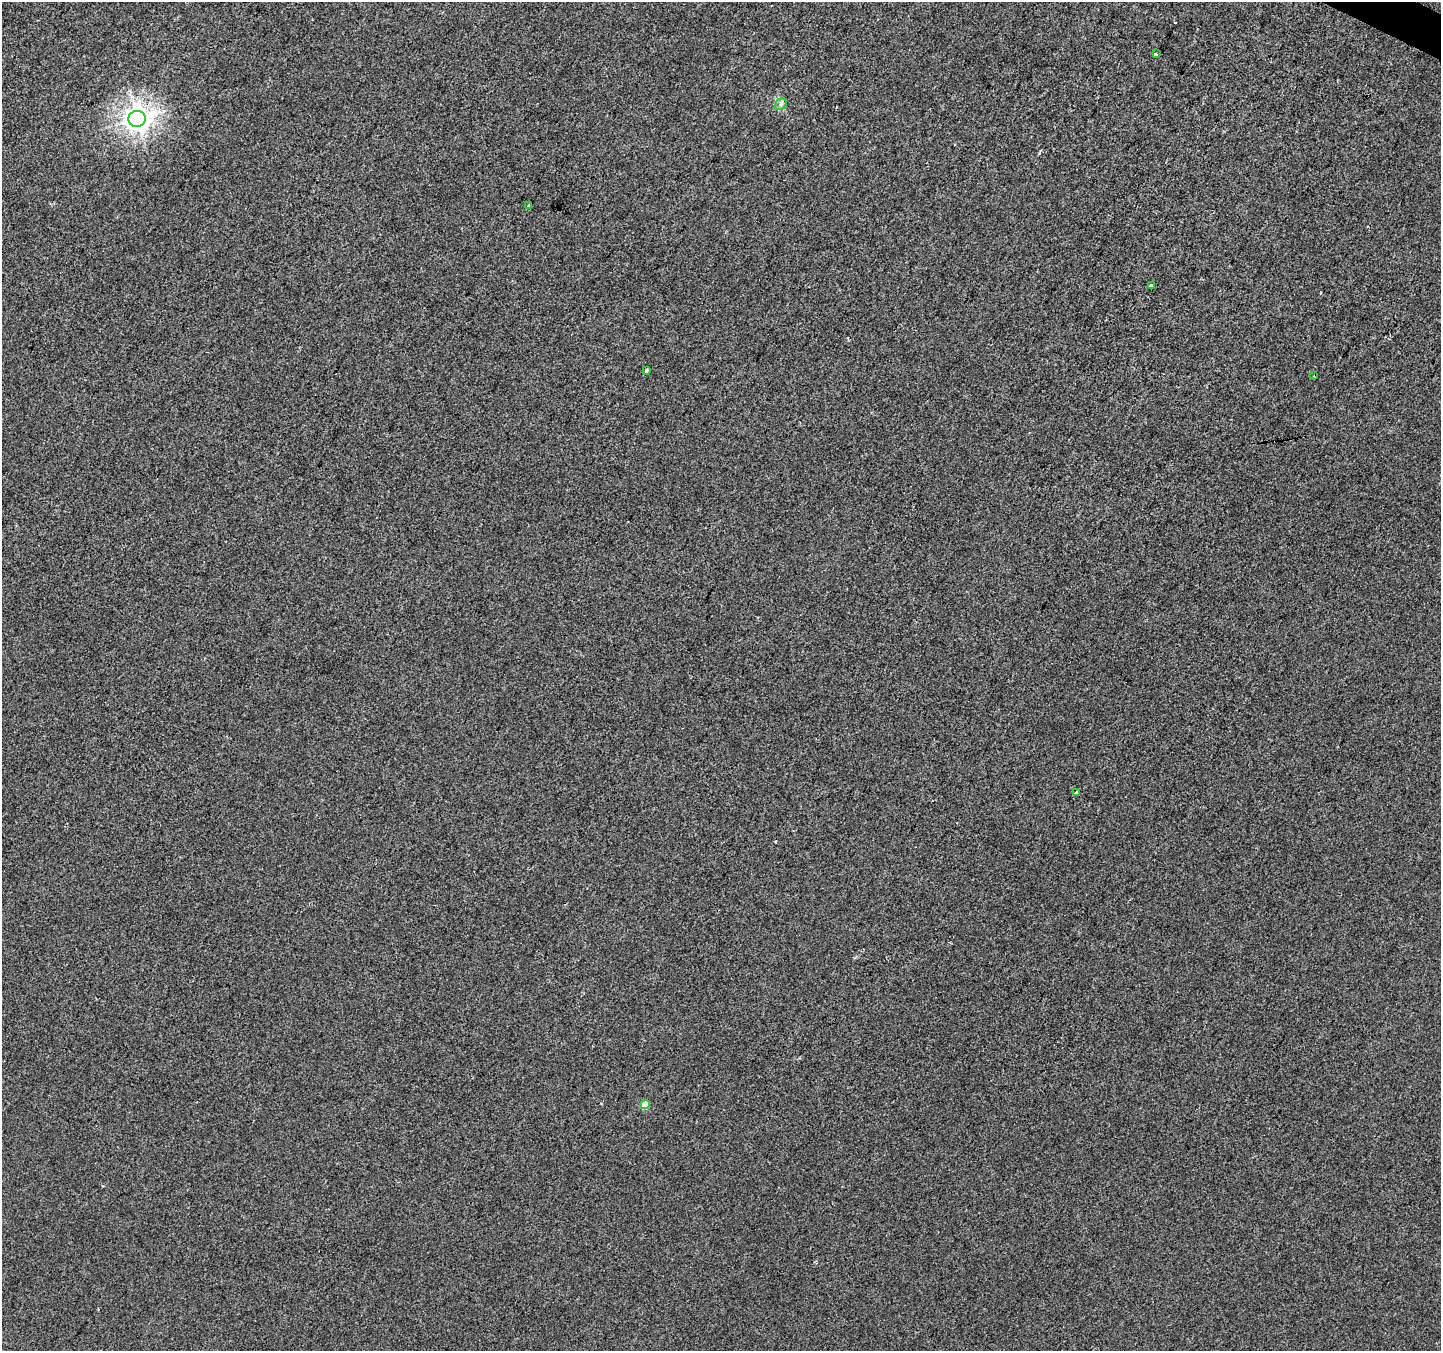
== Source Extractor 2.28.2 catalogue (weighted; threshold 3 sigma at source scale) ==
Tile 10 of 4 x 4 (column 2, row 3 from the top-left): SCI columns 1448-2886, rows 1615-2963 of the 5763 x 5861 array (HDU 1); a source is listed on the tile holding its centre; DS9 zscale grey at full resolution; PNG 1443 x 1353 px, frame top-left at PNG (2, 2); each listed source drawn as its Kron ellipse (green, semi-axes under 4 px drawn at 4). Shown black and unused: <1% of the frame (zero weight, under 2 of 3 exposures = <1% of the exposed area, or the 3 px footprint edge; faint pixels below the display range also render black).
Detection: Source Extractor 2.28.2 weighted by HDU 2 'WHT'; one run over the whole footprint, this tile lists its part. Background 0.00112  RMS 0.0057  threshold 0.0257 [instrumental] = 3 sigma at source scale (4.5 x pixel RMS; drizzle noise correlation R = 1.50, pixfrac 1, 0.0396/0.0396 arcsec/px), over >= 5 px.
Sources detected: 11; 2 cosmic-ray / hot-pixel residue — neither listed nor drawn; the other 9 listed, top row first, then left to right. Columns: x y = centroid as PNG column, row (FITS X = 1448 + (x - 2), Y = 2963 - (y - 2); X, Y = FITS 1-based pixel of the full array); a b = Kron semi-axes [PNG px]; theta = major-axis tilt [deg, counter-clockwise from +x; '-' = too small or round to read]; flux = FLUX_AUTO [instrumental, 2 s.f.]
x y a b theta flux
1156 54 4 3 - 4.2
781 104 6 5 - 1.5
137 119 8 8 - 470
529 205 3 2 - 1.1
1151 286 4 3 - 5.3
646 371 3 3 - 0.83
1314 376 2 2 - 0.41
1076 793 4 3 - 1.6
645 1104 5 4 - 9.4